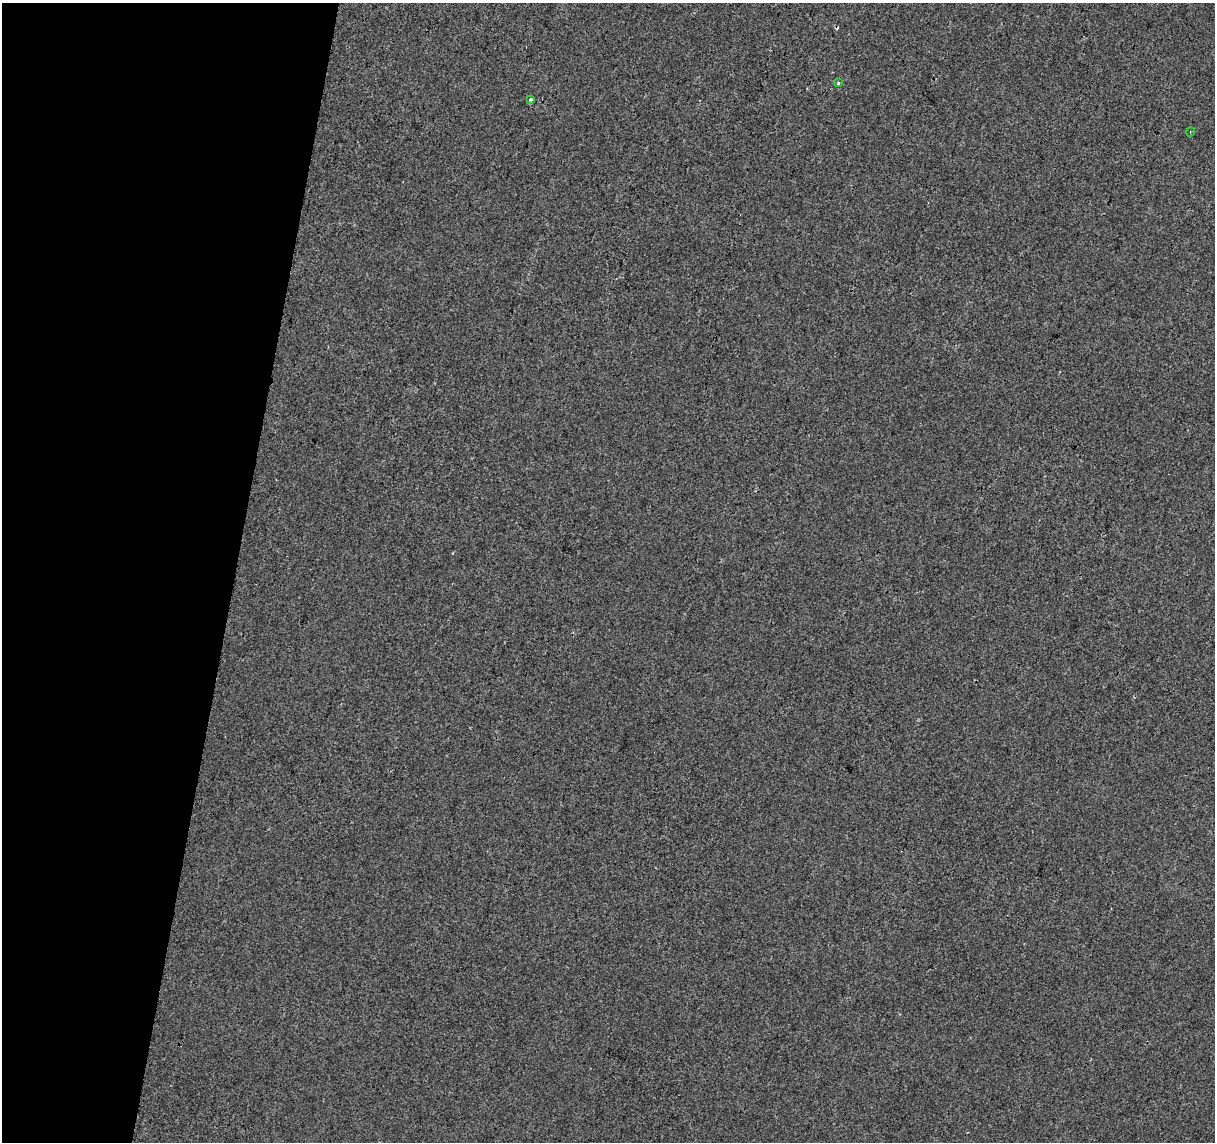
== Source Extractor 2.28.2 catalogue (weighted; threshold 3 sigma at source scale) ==
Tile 9 of 4 x 4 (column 1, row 3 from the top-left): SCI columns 8-1220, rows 1424-2563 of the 4858 x 5067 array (HDU 1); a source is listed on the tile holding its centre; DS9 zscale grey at full resolution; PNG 1217 x 1144 px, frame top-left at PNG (2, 3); each listed source drawn as its Kron ellipse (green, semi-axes under 4 px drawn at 4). Shown black and unused: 19% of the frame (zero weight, under 2 of 3 exposures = <1% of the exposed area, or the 3 px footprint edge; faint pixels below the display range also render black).
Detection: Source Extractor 2.28.2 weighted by HDU 2 'WHT'; one run over the whole footprint, this tile lists its part. Background -2.32e-05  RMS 0.0042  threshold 0.0189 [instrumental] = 3 sigma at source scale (4.5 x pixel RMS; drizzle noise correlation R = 1.50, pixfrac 1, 0.0396/0.0396 arcsec/px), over >= 5 px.
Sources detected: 4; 1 cosmic-ray / hot-pixel residue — neither listed nor drawn; the other 3 listed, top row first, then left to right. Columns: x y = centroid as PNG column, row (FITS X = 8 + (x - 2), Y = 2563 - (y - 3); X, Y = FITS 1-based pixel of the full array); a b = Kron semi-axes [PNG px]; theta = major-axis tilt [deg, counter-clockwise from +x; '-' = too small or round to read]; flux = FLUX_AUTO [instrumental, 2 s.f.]
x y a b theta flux
838 83 4 3 - 1.5
530 100 3 3 - 2.6
1190 132 4 3 - 0.36